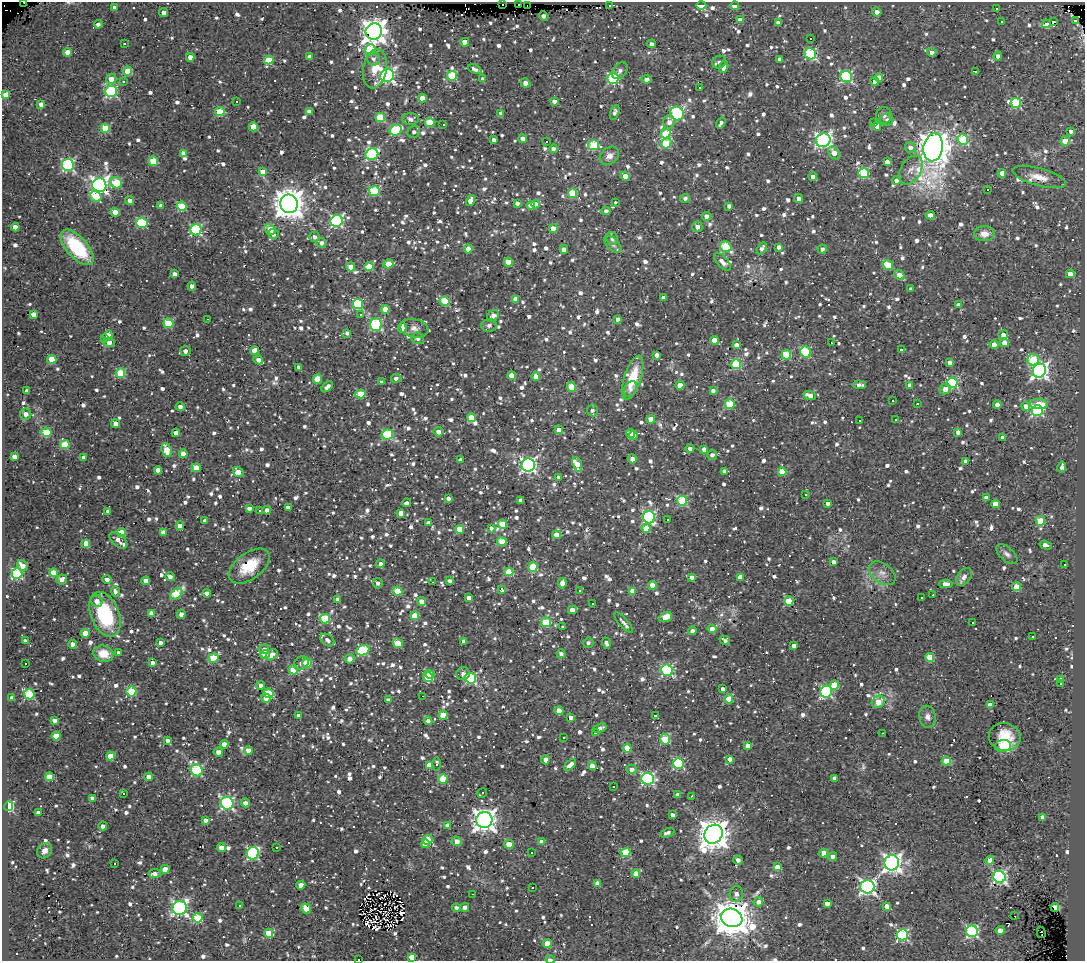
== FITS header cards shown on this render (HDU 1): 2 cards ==
NAXIS1  =                 1083
NAXIS2  =                  959

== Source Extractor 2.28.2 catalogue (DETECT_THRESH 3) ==
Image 1083 x 959 px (HDU 1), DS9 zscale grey, 1 PNG px = 1 image px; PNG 1087 x 963 px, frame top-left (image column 1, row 959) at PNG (2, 2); each listed source drawn as its Kron ellipse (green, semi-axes under 4 px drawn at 4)
Background 0.285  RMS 0.047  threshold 0.142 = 3 sigma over >= 5 px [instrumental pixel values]
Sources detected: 1514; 5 with non-positive FLUX_AUTO (blend fragments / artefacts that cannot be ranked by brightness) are neither listed nor drawn; of the other 1509, the 500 brightest by FLUX_AUTO listed and drawn (1009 fainter detections omitted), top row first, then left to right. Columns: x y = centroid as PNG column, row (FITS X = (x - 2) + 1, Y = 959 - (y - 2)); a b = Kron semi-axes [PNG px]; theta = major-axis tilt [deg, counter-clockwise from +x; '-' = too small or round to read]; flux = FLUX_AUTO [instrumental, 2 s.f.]
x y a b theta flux
23 2 3 2 - 270
502 4 3 3 - 110
519 4 2 2 - 11
609 5 3 2 - 18
527 6 2 2 - 12
701 6 5 4 - 110
735 6 4 4 - 59
114 8 4 4 - 19
996 8 3 3 - 60
164 12 4 4 - 27
877 12 4 4 - 22
544 16 5 3 - 14
741 20 4 4 - 43
1075 21 3 3 - 49
1001 22 3 3 - 20
1053 22 3 3 - 2000
778 23 4 4 - 17
98 24 4 4 - 13
1046 24 4 4 - 150
374 31 8 8 - 3200
811 38 3 3 - 10000
465 42 4 4 - 50
124 44 3 3 - 15
652 44 4 4 - 13
370 50 5 5 - 200
68 52 4 4 - 46
932 52 4 4 - 17
810 54 6 5 - 280
998 56 4 4 - 16
190 57 4 4 - 30
310 57 4 4 - 21
373 59 7 6 - 13
780 59 4 4 - 17
269 60 5 4 - 100
719 62 7 6 - 14
724 67 6 4 74 21
375 69 20 11 80 82
475 69 7 3 -22 13
128 71 4 4 - 83
620 71 9 6 50 15
976 71 3 3 - 13
387 75 7 6 - 810
452 76 5 5 - 160
846 77 6 5 - 450
879 77 4 4 - 61
111 79 5 5 - 34
483 79 4 4 - 13
613 79 5 5 - 320
646 79 5 4 - 19
123 81 3 3 - 48
875 81 4 4 - 17
525 83 5 4 - 22
699 88 3 3 - 15
111 91 6 6 - 420
6 94 4 4 - 58
422 98 4 4 - 38
236 101 3 3 - 20
554 101 4 4 - 19
1016 103 5 5 - 210
41 104 4 4 - 24
220 112 5 4 - 140
309 112 4 4 - 23
615 112 8 4 73 11
501 113 4 4 - 15
677 114 7 6 - 410
884 115 8 7 - 14
380 117 5 4 - 120
410 119 8 6 -4 13
887 120 6 6 - 13
430 122 5 4 - 120
669 122 7 5 86 23
721 123 6 3 52 14
874 123 3 3 - 63
443 125 3 2 - 19
877 126 4 4 - 33
253 127 4 4 - 61
105 128 4 4 - 120
396 130 6 5 - 240
1071 131 4 3 - 15
414 132 6 6 - 12
666 134 5 4 - 120
523 139 4 4 - 24
494 140 4 4 - 16
823 140 7 6 - 900
963 140 6 5 - 200
546 141 3 3 - 34
1065 141 4 4 - 69
666 143 5 5 - 130
593 145 5 5 - 170
910 147 5 5 - 18
933 147 14 9 81 6800
553 149 4 4 - 12
183 153 4 4 - 20
834 153 7 5 -53 27
372 154 6 5 - 310
609 156 11 8 39 23
153 161 5 4 - 140
887 162 4 4 - 37
68 165 6 6 - 460
911 170 16 10 58 28
263 171 4 4 - 38
863 173 5 5 - 230
1002 173 4 4 - 32
625 176 5 4 - 38
813 177 4 4 - 18
1039 177 27 8 -15 45
896 181 4 4 - 28
116 183 6 5 - 160
99 185 7 7 - 1200
988 190 3 3 - 44
374 191 5 5 - 200
572 193 4 4 - 130
96 196 6 5 - 110
685 198 5 4 - 11
798 198 4 4 - 15
130 200 4 4 - 18
470 200 6 4 58 28
615 202 3 3 - 700
517 203 4 3 - 14
289 204 9 8 - 5900
535 204 4 4 - 41
161 205 4 3 - 12
531 205 4 4 - 47
182 206 5 4 - 170
729 206 4 3 - 17
606 211 4 4 - 13
115 212 4 4 - 62
930 215 4 4 - 28
706 216 4 4 - 29
337 221 6 6 - 460
142 223 6 5 - 250
15 227 4 4 - 31
697 227 5 5 - 19
553 228 4 4 - 58
270 229 6 5 - 47
196 230 5 5 - 380
273 234 5 5 - 16
984 234 10 7 1 32
315 237 5 5 - 14
612 238 7 5 -57 15
321 243 5 5 - 14
613 245 10 6 -44 12
77 247 22 10 -48 230
726 247 6 5 - 180
779 247 4 4 - 16
762 248 6 4 60 13
468 249 4 4 - 53
564 249 4 4 - 29
822 249 5 4 - 12
508 262 4 4 - 64
722 262 11 5 -48 18
388 264 5 4 - 65
888 265 5 4 - 110
351 267 5 4 - 53
369 267 4 4 - 72
175 274 4 4 - 18
1070 274 4 4 - 45
899 275 5 4 - 51
192 286 4 3 - 17
911 289 4 3 - 11
663 298 4 3 - 18
516 299 4 4 - 27
445 301 5 4 - 160
358 304 5 5 - 260
959 305 4 4 - 17
385 309 4 4 - 73
33 314 4 4 - 32
361 314 3 3 - 16
493 316 6 5 - 24
208 319 2 2 - 14
617 319 3 3 - 15
168 323 5 5 - 120
376 325 6 5 - 350
489 325 8 6 6 12
402 328 5 4 - 20
414 328 14 9 -11 23
347 333 4 3 - 12
108 335 5 4 - 35
1003 335 5 4 - 20
418 338 6 5 - 15
104 339 4 3 - 13
714 340 4 4 - 63
109 342 5 4 - 24
831 343 3 2 - 17
1004 343 4 4 - 34
737 345 4 4 - 25
994 345 4 4 - 26
254 350 4 4 - 26
901 350 3 2 - 39
185 351 5 5 - 16
806 352 6 5 - 220
657 355 4 4 - 20
786 355 5 4 - 140
52 359 4 4 - 85
258 360 5 4 - 18
1033 360 6 5 - 140
950 363 4 4 - 17
736 364 5 5 - 200
299 367 4 3 - 12
1039 371 7 6 - 1200
120 373 5 4 - 150
512 375 4 4 - 59
536 377 4 4 - 34
396 378 5 4 - 14
633 378 23 8 72 99
317 379 5 4 - 82
382 382 4 3 - 13
952 383 5 5 - 360
680 385 4 4 - 53
859 385 7 3 -2 18
910 385 4 4 - 14
327 387 7 4 43 15
571 387 5 4 - 100
630 389 8 6 62 14
945 389 6 5 - 26
27 391 4 4 - 22
713 391 4 3 - 17
361 394 5 4 - 100
810 396 6 4 -22 31
893 401 3 3 - 15
730 404 5 4 - 160
917 404 3 3 - 120
1039 404 9 5 -3 84
997 405 4 4 - 27
1026 406 4 4 - 28
180 407 4 4 - 16
592 410 6 5 - 11
1037 410 5 5 - 430
26 414 6 5 - 22
471 418 4 4 - 72
651 419 4 4 - 51
896 420 3 3 - 23
860 421 3 3 - 48
116 424 4 4 - 32
559 430 4 4 - 42
46 432 5 4 - 120
438 432 5 5 - 22
958 432 4 3 - 16
176 433 4 4 - 27
630 433 4 4 - 37
387 435 6 5 - 240
633 436 4 3 - 27
1002 438 4 4 - 21
65 445 5 4 - 100
690 448 4 4 - 15
704 449 4 3 - 22
166 450 7 4 -74 62
183 454 4 4 - 40
712 455 5 4 - 12
14 457 4 4 - 25
84 457 4 4 - 16
632 459 4 4 - 27
460 460 4 3 - 12
966 461 3 3 - 15
577 464 7 4 -71 48
528 465 7 6 - 890
1062 467 6 3 79 15
196 468 4 4 - 58
158 470 4 4 - 25
725 471 4 3 - 17
238 472 5 5 - 46
782 472 4 4 - 77
559 477 3 3 - 12
806 494 3 3 - 33
986 497 4 3 - 18
448 498 4 3 - 15
521 500 4 4 - 18
682 501 5 5 - 210
406 503 4 4 - 12
828 503 3 3 - 14
995 504 4 4 - 42
288 507 4 3 - 17
249 508 4 4 - 13
267 510 4 4 - 21
108 511 4 4 - 12
259 511 3 3 - 13
401 513 4 4 - 26
649 517 6 6 - 460
667 520 3 3 - 23
205 521 4 4 - 16
1040 521 5 4 - 100
429 523 4 3 - 34
502 524 4 4 - 83
180 526 4 4 - 35
491 528 4 4 - 11
646 528 4 4 - 48
459 529 4 4 - 88
121 533 4 4 - 80
163 533 4 4 - 25
556 535 4 4 - 35
118 540 10 6 -41 21
502 542 5 4 - 72
86 543 4 4 - 48
1046 545 6 3 -18 24
1007 554 13 6 -41 15
833 562 4 3 - 13
381 564 4 4 - 15
1064 565 3 3 - 35
22 566 6 5 - 29
249 566 23 13 36 110
533 567 5 4 - 130
509 572 4 4 - 110
17 573 5 5 - 390
54 573 4 4 - 67
882 573 15 10 -37 26
170 577 5 4 - 15
692 577 4 4 - 16
740 577 4 4 - 28
964 577 10 6 51 22
62 579 5 5 - 21
107 579 4 4 - 18
146 581 4 4 - 27
450 581 4 4 - 12
433 582 4 3 - 37
378 583 5 5 - 13
562 583 5 4 - 21
946 584 6 4 0 25
652 585 4 4 - 45
1016 587 4 4 - 75
501 589 3 3 - 67
579 590 3 3 - 14
115 591 5 4 - 13
397 591 5 4 - 110
632 591 4 4 - 43
207 593 4 4 - 23
176 594 7 4 41 140
933 595 3 2 - 13
469 598 4 4 - 24
921 598 3 3 - 20
338 600 4 4 - 21
97 601 6 5 - 22
421 601 4 4 - 33
789 601 5 4 - 98
593 603 3 3 - 46
572 610 4 4 - 26
152 613 4 4 - 41
105 614 23 14 -68 250
181 614 4 4 - 19
415 616 4 4 - 74
665 617 7 5 21 40
325 619 5 5 - 170
546 622 5 4 - 160
623 622 13 4 -47 16
972 623 3 3 - 120
562 627 3 3 - 13
712 629 4 4 - 36
692 631 4 4 - 13
85 633 4 4 - 49
1032 637 3 3 - 15
327 640 8 5 -37 13
725 640 5 4 - 12
25 641 4 4 - 12
464 641 4 3 - 12
160 643 4 4 - 11
398 643 5 4 - 100
588 643 5 5 - 11
606 643 6 4 -73 12
72 644 4 4 - 22
794 646 4 4 - 16
264 649 5 4 - 17
363 650 7 5 20 230
119 653 4 4 - 14
104 654 10 8 -15 59
265 654 4 4 - 64
561 654 4 4 - 12
272 655 7 4 38 14
930 657 4 4 - 76
213 658 5 4 - 130
350 659 5 5 - 22
152 663 4 3 - 16
301 663 8 6 38 12
307 663 5 4 - 130
26 664 3 2 - 19
293 670 5 4 - 95
667 670 6 5 - 440
463 673 7 6 - 15
430 674 5 4 - 64
428 677 5 4 - 91
471 678 5 5 - 330
1061 680 4 4 - 16
1061 683 3 3 - 25
261 685 4 4 - 12
834 685 5 4 - 66
723 689 4 4 - 13
131 691 5 5 - 180
826 692 6 5 - 400
268 693 5 4 - 110
29 694 5 5 - 190
422 696 3 2 - 130
12 698 4 4 - 17
266 698 5 4 - 21
729 699 4 4 - 70
388 700 4 4 - 13
878 702 7 5 38 47
990 705 4 4 - 46
559 711 4 4 - 52
443 715 4 4 - 83
655 715 3 3 - 400
298 716 4 3 - 15
571 717 4 3 - 12
928 717 11 8 -77 19
55 721 4 4 - 17
428 721 4 3 - 16
600 728 7 4 19 15
596 732 4 4 - 22
882 733 3 2 - 13
56 736 4 4 - 64
564 737 3 3 - 14
1005 737 16 14 -11 79
665 739 5 5 - 140
167 740 4 3 - 15
224 744 4 4 - 39
748 746 4 4 - 48
1003 746 8 6 6 180
627 748 4 4 - 77
248 750 4 4 - 35
218 752 4 4 - 19
110 756 4 4 - 55
730 759 4 3 - 19
546 760 4 4 - 20
946 761 4 4 - 120
679 763 5 5 - 320
437 764 6 4 89 16
570 765 7 4 42 23
429 766 4 4 - 86
592 766 4 4 - 29
632 769 5 4 - 17
197 770 6 5 - 290
50 777 4 4 - 78
149 777 4 4 - 35
834 778 4 4 - 14
443 779 4 4 - 110
647 779 6 6 - 500
613 787 3 3 - 58
123 793 3 3 - 45
482 793 5 3 - 18
678 795 4 3 - 20
692 796 3 2 - 96
93 798 4 4 - 18
227 803 6 6 - 570
245 803 4 4 - 19
9 806 5 4 - 270
38 812 4 3 - 13
672 815 4 3 - 15
1043 817 4 4 - 33
205 820 4 3 - 16
484 820 8 8 - 2700
448 825 4 4 - 23
103 826 4 4 - 13
667 833 7 4 20 14
713 834 10 8 52 5700
428 840 5 4 - 120
457 841 5 4 - 28
542 842 4 4 - 34
425 844 4 3 - 23
509 844 5 4 - 40
276 847 3 2 - 19
222 848 4 4 - 33
45 851 8 6 50 21
625 852 5 4 - 150
253 853 6 6 - 410
531 853 4 3 - 24
824 853 4 4 - 63
833 856 4 4 - 14
738 860 4 4 - 14
990 860 4 4 - 33
114 863 3 3 - 170
892 863 7 7 - 1400
777 867 4 4 - 36
165 869 4 4 - 36
155 874 6 4 8 18
636 874 4 4 - 47
999 877 6 6 - 620
598 883 4 4 - 40
301 885 4 4 - 45
867 886 7 7 - 950
532 888 3 3 - 12
473 894 3 2 - 13
736 894 8 6 85 15
758 902 5 4 - 16
827 903 4 4 - 21
240 906 3 3 - 36
887 906 4 4 - 40
465 907 4 4 - 15
179 908 7 7 - 830
306 908 5 4 - 53
456 908 4 4 - 12
1055 908 4 4 - 120
1015 916 3 2 - 15
198 918 5 4 - 180
732 918 11 9 -20 10000
1000 930 4 4 - 34
972 931 6 5 - 460
269 933 4 4 - 83
1041 933 5 2 - 34
902 935 5 5 - 370
547 944 4 4 - 71
412 957 4 4 - 53
359 959 3 2 - 58
550 959 4 3 - 13
At the frame edge (FLAGS 8, measured only in part): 4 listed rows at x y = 23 2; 412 957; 359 959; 550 959
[1009 fainter detections neither listed nor drawn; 5 non-positive-flux detections neither listed nor drawn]